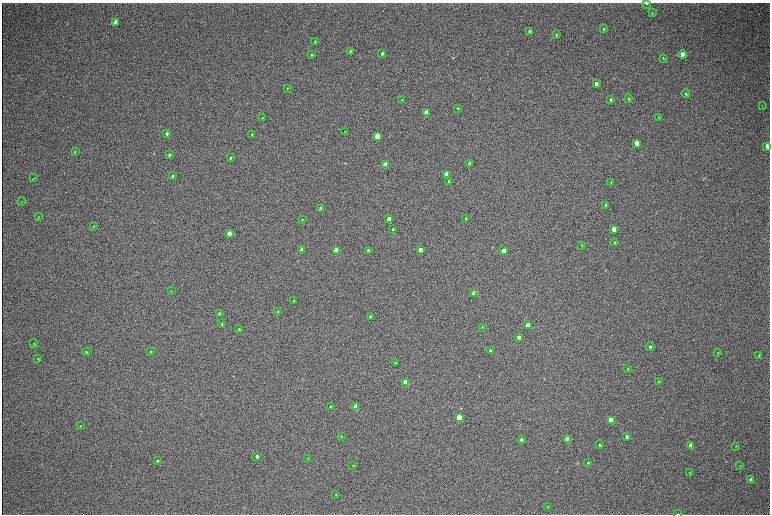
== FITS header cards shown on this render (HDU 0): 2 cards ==
NAXIS1  =                 1536 / length of data axis 1
NAXIS2  =                 1024 / length of data axis 2

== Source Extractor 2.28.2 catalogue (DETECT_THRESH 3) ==
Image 1536 x 1024 px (HDU 0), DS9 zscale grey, zoomed out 1/2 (1 PNG px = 2 x 2 image px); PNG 772 x 516 px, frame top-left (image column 1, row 1023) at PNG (2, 3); each listed source drawn as its Kron ellipse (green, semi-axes under 4 px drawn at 4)
Background 315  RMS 23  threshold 68.8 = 3 sigma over >= 5 px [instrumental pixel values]
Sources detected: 104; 1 cannot appear on this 1/2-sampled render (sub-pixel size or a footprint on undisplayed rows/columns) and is neither listed nor drawn; the other 103 listed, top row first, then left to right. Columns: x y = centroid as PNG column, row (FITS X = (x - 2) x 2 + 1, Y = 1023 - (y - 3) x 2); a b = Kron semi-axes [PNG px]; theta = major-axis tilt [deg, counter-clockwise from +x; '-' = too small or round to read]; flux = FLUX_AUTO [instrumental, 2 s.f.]
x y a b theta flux
646 4 3 2 - 3400
652 13 3 3 - 3400
115 22 4 3 - 47000
603 28 4 3 - 4500
530 31 3 3 - 17000
556 35 3 3 - 4800
315 42 3 2 - 5600
350 51 3 3 - 4800
382 53 3 3 - 12000
311 55 3 2 - 3400
683 55 4 3 - 74000
663 58 3 3 - 3300
596 84 3 3 - 20000
287 88 3 2 - 2600
686 94 4 3 - 4700
628 99 4 3 - 3900
402 100 3 2 - 5100
611 100 3 2 - 6300
762 106 4 2 - 2500
457 108 3 2 - 3200
426 113 3 3 - 150000
658 117 3 2 - 1600
262 118 3 2 - 3200
345 132 3 2 - 1800
167 133 3 3 - 8500
252 135 3 3 - 7100
377 136 3 3 - 220000
636 143 4 3 - 92000
767 146 4 3 - 30000
75 151 4 2 - 2400
169 155 3 2 - 5100
231 158 3 3 - 5500
469 164 3 3 - 39000
385 165 3 3 - 130000
446 174 3 3 - 71000
173 176 3 2 - 6600
34 178 4 2 - 3000
449 181 3 3 - 20000
611 182 3 2 - 1700
22 201 4 1 - 1600
606 205 3 3 - 24000
321 208 3 3 - 75000
39 217 3 2 - 2100
466 218 3 3 - 4600
302 219 3 2 - 2600
389 219 3 3 - 66000
94 226 3 2 - 2400
393 229 3 2 - 4800
613 229 4 3 - 71000
229 233 3 3 - 62000
615 243 3 3 - 7700
582 245 3 3 - 2600
301 249 3 2 - 14000
336 250 3 3 - 200000
420 250 3 3 - 75000
368 251 3 3 - 16000
504 251 3 3 - 92000
171 291 2 2 - 1300
474 293 3 3 - 92000
294 301 3 2 - 4900
278 312 3 3 - 9500
219 314 3 3 - 13000
370 317 3 2 - 9600
222 324 3 3 - 3700
527 325 3 3 - 45000
482 327 4 2 - 3100
239 329 4 2 - 3300
519 337 3 3 - 18000
34 344 4 2 - 3100
650 347 4 3 - 8000
151 351 3 3 - 3500
490 351 3 3 - 8300
86 352 4 3 - 4400
718 353 4 3 - 3400
759 356 3 2 - 3300
38 358 3 3 - 2800
396 363 3 3 - 4300
628 369 4 3 - 2900
659 381 3 2 - 2600
406 382 4 3 - 240000
330 406 3 3 - 4800
356 407 4 3 - 150000
459 418 4 3 - 340000
611 420 4 3 - 230000
81 426 3 3 - 2500
341 436 4 3 - 4200
627 436 4 3 - 9300
521 439 4 3 - 14000
568 439 4 3 - 170000
599 445 3 3 - 5900
691 445 4 3 - 32000
736 446 3 3 - 2600
257 456 3 3 - 11000
308 458 3 2 - 1800
157 461 4 3 - 4900
588 462 3 2 - 3500
353 465 3 2 - 2400
740 466 3 2 - 2200
690 473 3 3 - 2900
751 480 4 3 - 16000
336 495 3 2 - 2300
548 506 3 3 - 2600
677 514 4 1 - 2800
At the frame edge (FLAGS 8, measured only in part): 1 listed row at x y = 677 514
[1 sub-pixel or undisplayed-footprint detection neither listed nor drawn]